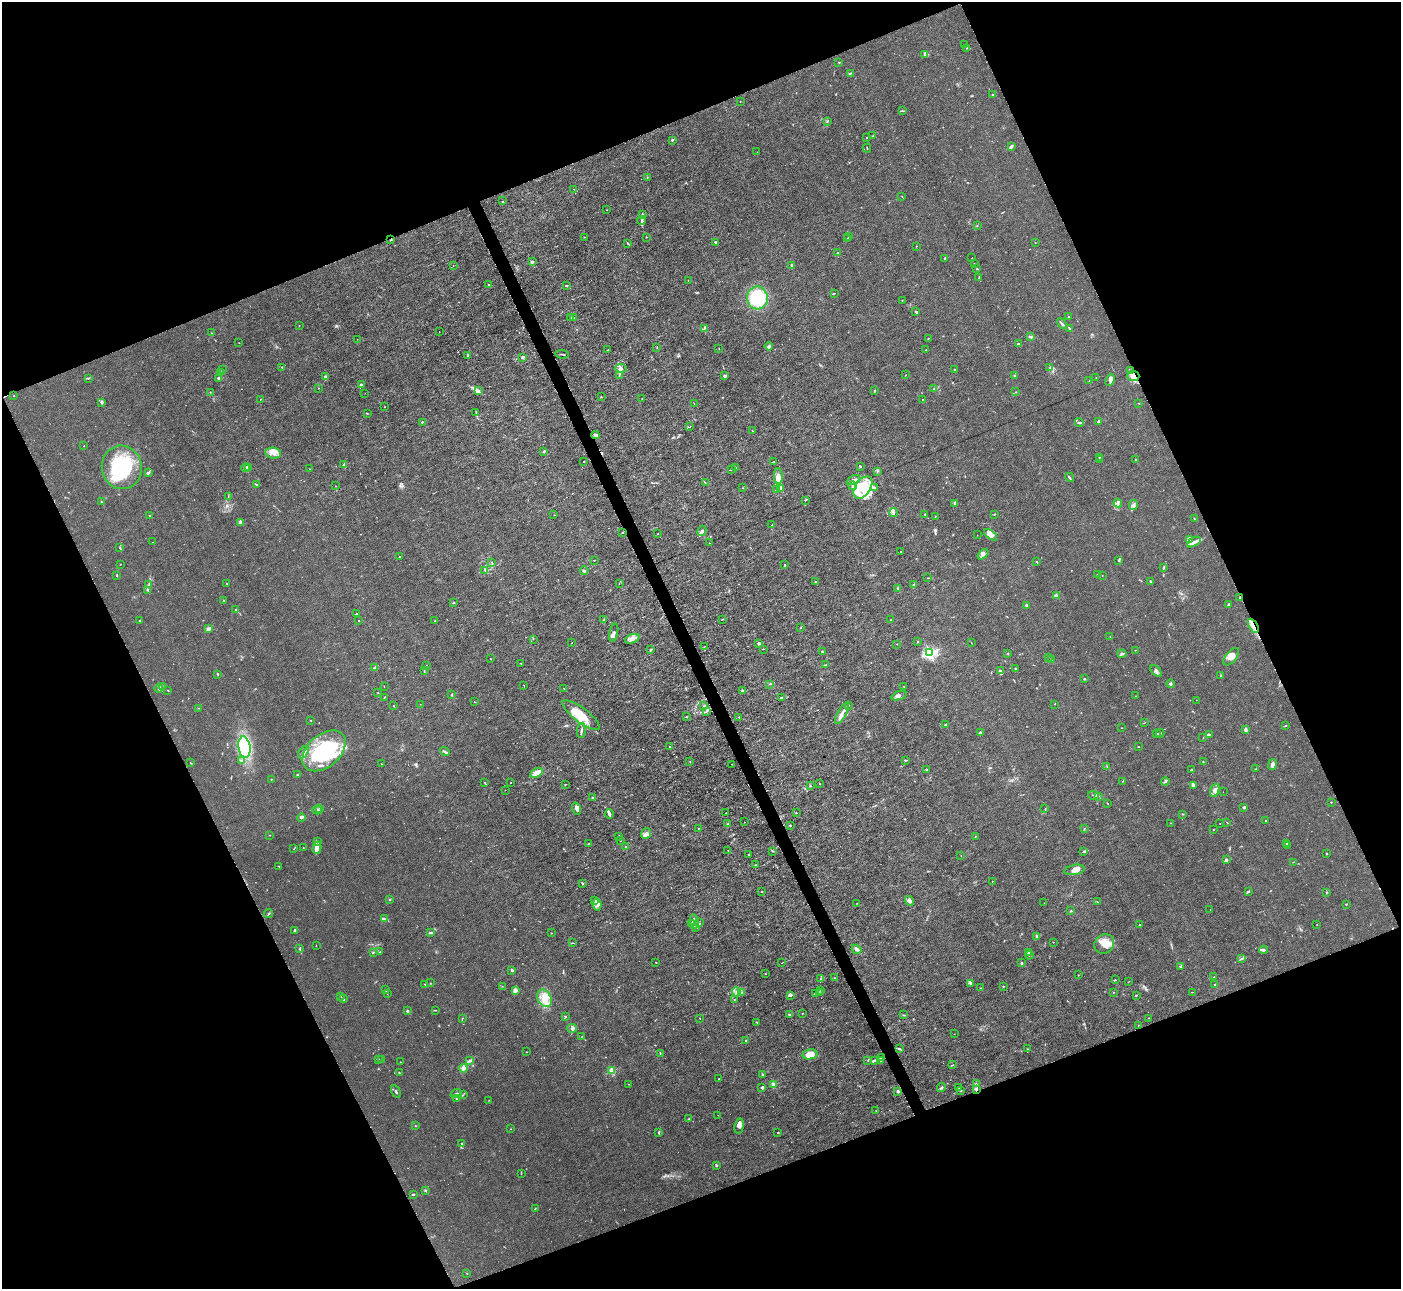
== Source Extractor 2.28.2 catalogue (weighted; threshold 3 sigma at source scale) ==
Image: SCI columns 1-5593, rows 283-5429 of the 5593 x 5578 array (HDU 1 of 3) = the unmasked area's bounding box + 8 px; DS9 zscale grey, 4 x 4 block average (1 PNG px = mean of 4 x 4 image px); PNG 1403 x 1291 px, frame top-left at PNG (2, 2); each listed source drawn as its Kron ellipse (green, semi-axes under 4 px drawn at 4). Shown black and unused: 43% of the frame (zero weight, under 3 of 6 exposures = <1% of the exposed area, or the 3 px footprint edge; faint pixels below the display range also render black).
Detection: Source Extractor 2.28.2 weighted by HDU 2 'WHT'. Background 0.0215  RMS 0.0027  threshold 0.0112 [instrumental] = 3 sigma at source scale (4.09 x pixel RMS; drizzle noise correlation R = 1.36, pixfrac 0.8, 0.05/0.05 arcsec/px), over >= 5 px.
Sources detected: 763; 13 too faint to see at this stretch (4 x 4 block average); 8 inside a brighter object's white glare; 6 cosmic-ray / hot-pixel residue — neither listed nor drawn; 22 coinciding with a brighter row at this scale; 75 inside a brighter listed object's ellipse — not listed separately; of the other 639, all 500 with FLUX_AUTO >= 0.408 (the completeness limit of this list) listed and drawn (139 fainter detections not listed), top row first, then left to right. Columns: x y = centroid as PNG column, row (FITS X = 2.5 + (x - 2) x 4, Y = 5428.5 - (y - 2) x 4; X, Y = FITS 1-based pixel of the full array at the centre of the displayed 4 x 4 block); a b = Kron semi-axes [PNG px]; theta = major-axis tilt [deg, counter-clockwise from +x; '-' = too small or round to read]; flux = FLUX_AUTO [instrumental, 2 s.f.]
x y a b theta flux
965 44 2 2 - 1.1
966 48 2 2 - 0.5
924 55 2 2 - 1.3
839 62 2 2 - 1
850 73 3 2 - 1.3
992 95 2 2 - 1.2
740 101 2 2 - 0.54
902 111 2 2 - 0.59
827 122 2 2 - 0.57
873 136 3 2 - 0.7
866 138 2 2 - 0.69
672 140 3 2 - 1.9
1011 146 3 2 - 3.8
867 148 4 2 - 0.98
757 152 2 2 - 0.41
647 178 2 2 - 0.45
573 189 2 2 - 0.49
902 196 2 2 - 0.52
502 201 2 2 - 0.58
607 210 2 2 - 0.41
642 215 4 3 - 2.6
641 221 4 3 - 3.2
977 225 2 2 - 0.56
849 236 3 2 - 0.95
584 237 2 2 - 0.79
646 237 2 2 - 0.75
848 239 2 2 - 1.1
391 240 2 2 - 1.1
716 242 2 2 - 9.5
628 243 3 2 - 1.2
1035 243 2 2 - 0.64
916 246 2 2 - 0.72
838 253 3 2 - 1.2
945 258 2 2 - 3.2
972 258 2 2 - 0.48
532 262 2 2 - 14
974 264 2 2 - 0.43
453 265 2 2 - 0.63
792 265 2 2 - 7.9
977 269 2 2 - 1.6
979 277 2 2 - 1.3
688 280 2 2 - 0.42
489 284 2 2 - 0.72
567 285 2 2 - 2.5
834 293 2 2 - 1.1
757 298 11 10 - 92
902 301 2 2 - 0.58
916 312 4 2 - 1.9
571 317 2 2 - 0.98
573 317 2 2 - 0.95
1069 317 2 2 - 0.81
1062 324 6 2 -43 2.9
299 326 2 2 - 0.68
1069 328 3 2 - 1.1
704 329 4 2 - 1.6
439 331 2 2 - 0.59
212 333 2 2 - 0.47
1031 337 3 2 - 5.1
929 338 2 2 - 0.45
357 339 2 2 - 0.41
239 343 2 2 - 0.43
1018 344 2 2 - 2.3
769 346 4 3 - 2.4
657 348 2 2 - 0.66
719 348 2 2 - 0.47
608 350 2 2 - 1.2
926 350 3 2 - 1.2
562 354 7 2 -8 1.5
468 356 3 2 - 1.8
522 357 4 2 - 2.8
282 367 2 2 - 0.79
1050 367 2 2 - 0.88
621 368 5 3 - 3.7
223 370 2 2 - 0.66
955 370 2 2 - 1.8
1130 371 2 2 - 0.41
220 373 2 2 - 1.3
905 375 2 2 - 0.56
325 376 2 2 - 1.8
619 376 2 2 - 0.79
725 376 2 2 - 7
1014 376 2 2 - 0.99
1133 376 6 5 - 11
1096 377 2 2 - 0.43
88 378 3 2 - 1.3
218 379 3 2 - 1.5
1110 380 6 4 69 8.2
1089 381 2 2 - 0.42
361 385 3 3 - 2.4
318 388 2 2 - 0.47
934 388 2 2 - 0.85
478 390 3 2 - 1.2
874 391 3 2 - 1.1
210 392 2 2 - 0.62
1016 392 2 2 - 0.74
365 393 2 2 - 0.41
14 396 2 2 - 0.81
601 397 2 2 - 1
260 399 2 2 - 0.47
642 399 2 2 - 0.74
922 399 2 2 - 0.53
102 402 4 3 - 2.6
694 403 2 2 - 0.63
1138 403 2 2 - 0.68
384 407 2 2 - 0.49
476 412 3 2 - 0.95
367 413 2 2 - 0.72
1098 421 3 2 - 1.8
422 422 2 2 - 5.1
1079 422 4 2 - 2.2
690 427 2 2 - 0.44
753 431 2 2 - 0.45
595 435 4 3 - 3
84 446 2 2 - 1.4
544 451 4 2 - 1.6
273 453 8 5 -6 8.8
1099 457 2 2 - 0.77
1135 459 2 2 - 0.77
1100 460 2 2 - 0.56
584 461 2 2 - 0.96
773 462 2 2 - 0.68
344 465 4 2 - 2.5
860 466 3 2 - 1.2
122 467 22 20 -81 90
246 468 4 2 - 3
248 468 4 2 - 1.6
736 468 2 2 - 0.65
310 469 2 2 - 0.41
731 469 2 2 - 0.78
877 471 2 2 - 0.87
148 473 4 2 - 3.6
778 476 8 4 -88 8.9
1069 477 5 2 - 1.9
853 480 7 4 27 6.2
705 483 2 2 - 0.48
256 485 2 2 - 1.1
335 486 2 2 - 0.54
852 486 4 3 - 3.7
863 487 12 7 56 36
743 488 2 2 - 0.52
874 488 3 3 - 2.3
781 489 4 3 - 4.7
776 490 2 2 - 0.88
228 497 2 2 - 0.66
805 500 2 2 - 0.71
102 502 2 2 - 0.76
955 503 4 3 - 2.6
1118 503 4 2 - 2.4
1133 505 5 3 - 3.8
894 513 4 2 - 2.5
925 514 2 2 - 1.5
149 515 2 2 - 0.6
554 515 2 2 - 0.43
994 515 2 2 - 0.51
935 516 2 2 - 0.59
1194 519 2 2 - 0.5
241 522 4 4 - 6.7
772 524 2 2 - 0.71
702 531 5 4 - 3.6
622 533 2 2 - 1.6
658 534 2 2 - 0.87
977 535 2 2 - 0.46
991 535 8 4 -37 7.1
1189 539 3 3 - 5.2
153 542 2 2 - 0.48
1194 542 7 3 31 6.3
709 543 2 2 - 0.84
120 548 2 2 - 1
901 552 2 2 - 0.52
983 554 6 3 39 4.7
399 557 2 2 - 2.3
594 560 2 2 - 0.87
1118 560 3 2 - 1.3
492 562 2 2 - 0.94
1036 562 2 2 - 1.1
120 564 2 2 - 0.62
785 565 2 2 - 2
1163 567 4 2 - 1.5
485 570 3 2 - 1.1
584 571 4 2 - 1.9
1097 574 2 2 - 0.99
117 575 3 2 - 1.7
1102 576 2 2 - 0.56
928 578 4 2 - 0.93
1151 581 3 2 - 1.5
815 582 2 2 - 0.79
149 584 3 2 - 1.2
227 584 2 2 - 0.68
619 584 2 2 - 0.41
914 585 3 3 - 1.7
898 588 2 2 - 0.7
148 590 3 2 - 1.6
1056 596 3 3 - 5.2
1240 597 3 2 - 0.98
224 600 2 2 - 0.61
453 603 2 2 - 0.89
1229 604 2 2 - 5.3
1026 605 2 2 - 2.5
235 610 2 2 - 1.2
356 614 3 2 - 1.5
722 619 3 2 - 0.59
603 620 2 2 - 0.91
890 620 2 2 - 1.1
140 621 2 2 - 1.3
359 621 2 2 - 0.84
435 621 2 2 - 1
1253 626 7 2 -59 5.9
801 628 2 2 - 0.44
208 629 4 3 - 4.9
614 632 9 3 78 4.7
1110 636 2 2 - 1.5
533 639 2 2 - 0.72
632 639 7 4 22 7.2
918 642 2 2 - 0.93
572 643 2 2 - 0.59
759 643 3 2 - 4.3
971 643 2 2 - 0.42
897 644 2 2 - 0.53
705 646 2 2 - 0.79
763 649 2 2 - 0.86
651 650 3 2 - 3.5
1135 650 2 2 - 0.51
822 651 3 2 - 1.4
930 653 2 2 - 330
1008 654 2 2 - 1.9
1122 654 4 2 - 1.8
1048 657 2 2 - 0.46
1231 657 10 5 51 13
490 659 2 2 - 0.72
1052 660 2 2 - 0.45
521 663 2 2 - 0.94
826 665 2 2 - 0.68
426 666 2 2 - 0.7
375 668 4 3 - 2.6
1016 669 3 2 - 1
424 671 2 2 - 0.71
1000 671 4 2 - 1.9
1156 671 7 3 -49 4.3
218 674 3 2 - 1.1
1221 676 3 2 - 0.82
1084 679 2 2 - 2.2
769 684 2 2 - 0.53
1171 684 4 3 - 2.8
524 686 3 2 - 0.54
904 686 2 2 - 0.56
162 687 4 2 - 1.7
384 687 2 2 - 0.6
159 688 4 2 - 2
564 688 2 2 - 0.59
168 690 2 2 - 0.58
742 691 2 2 - 14
378 693 2 2 - 0.79
452 695 3 2 - 1.1
899 696 8 4 19 4.6
1136 696 2 2 - 0.78
384 697 4 2 - 0.79
781 697 3 2 - 1.6
1196 700 2 2 - 0.51
474 702 2 2 - 0.51
420 704 2 2 - 0.46
1055 704 2 2 - 0.7
848 705 2 2 - 0.76
393 706 2 2 - 1.1
704 706 3 3 - 1.9
198 708 2 2 - 0.7
706 711 4 2 - 2.7
842 713 12 3 61 7.1
581 715 23 7 -37 38
686 717 2 2 - 1.2
739 717 2 2 - 0.6
311 720 2 2 - 0.6
1144 723 3 2 - 0.49
946 725 3 2 - 2.3
1286 725 2 2 - 0.79
1122 728 2 2 - 0.67
581 730 7 2 85 3.7
1246 730 3 2 - 12
981 732 3 2 - 1.2
1156 733 3 2 - 1.4
1160 733 4 2 - 1.6
1209 734 2 2 - 1.7
1203 738 2 2 - 0.66
244 747 11 6 -81 80
670 747 2 2 - 0.48
1138 747 3 2 - 0.71
324 751 25 16 41 120
303 752 7 4 55 7.1
445 752 5 2 - 2.5
241 761 4 2 - 2
690 761 2 2 - 0.67
905 761 2 2 - 0.96
1203 762 2 2 - 1.1
191 763 3 2 - 0.73
381 764 2 2 - 0.57
731 764 2 2 - 0.42
1273 765 5 4 - 5.9
1107 767 3 2 - 1
1255 769 2 2 - 0.67
927 770 3 2 - 1.5
1191 770 3 2 - 2
536 773 7 4 27 13
297 775 3 2 - 1.3
271 779 2 2 - 0.98
1123 781 2 2 - 0.59
1165 781 4 3 - 2.3
485 783 4 2 - 0.96
511 783 2 2 - 0.43
820 784 2 2 - 0.66
565 785 2 2 - 1.3
810 785 3 2 - 1.1
1194 786 4 2 - 1.9
505 790 2 2 - 0.47
1215 790 7 4 69 7.4
1223 792 2 2 - 0.45
1093 795 5 2 - 2.2
1098 796 3 2 - 1.3
593 798 3 2 - 4
1331 802 2 2 - 1.6
1108 804 2 2 - 0.52
1244 807 2 2 - 4
319 808 2 2 - 0.55
1045 808 2 2 - 0.41
577 809 6 3 -70 5.2
317 810 5 2 - 2
726 813 2 2 - 0.61
796 813 2 2 - 0.82
609 814 5 3 - 3
1183 814 2 2 - 0.95
301 818 4 2 - 4.5
1265 820 2 2 - 0.97
745 822 2 2 - 0.43
1227 822 3 2 - 0.82
1170 823 2 2 - 0.48
727 824 3 2 - 0.73
1220 824 2 2 - 0.49
790 825 2 2 - 1.5
698 828 2 2 - 0.61
1085 828 2 2 - 0.51
1213 830 2 2 - 1.7
646 834 6 4 50 4.9
269 835 2 2 - 0.49
619 836 2 2 - 2.5
975 837 3 2 - 0.82
317 841 3 2 - 1.2
620 841 2 2 - 0.73
1287 843 2 2 - 1.7
588 844 3 2 - 0.74
626 846 2 2 - 0.67
1287 846 3 2 - 1.9
303 847 2 2 - 0.78
317 848 6 3 75 5.3
294 849 2 2 - 0.49
728 851 3 2 - 0.68
773 851 3 2 - 1.2
1084 852 2 2 - 0.65
749 854 2 2 - 1.4
1326 854 3 2 - 1
961 856 2 2 - 0.46
1226 860 2 2 - 12
1293 862 2 2 - 0.61
756 865 2 2 - 0.62
279 866 3 2 - 0.62
1075 870 10 5 11 9.9
992 881 2 2 - 0.54
582 883 3 2 - 1.6
761 891 2 2 - 0.88
1248 891 3 2 - 1.3
1327 892 2 2 - 0.68
390 899 2 2 - 1.1
594 901 2 2 - 1
909 901 5 4 - 4.3
1098 902 2 2 - 0.53
857 903 2 2 - 0.44
1044 903 2 2 - 0.43
1346 904 2 2 - 1
597 905 6 3 -86 5
1210 910 2 2 - 0.51
1070 911 3 2 - 1
269 914 4 2 - 1.6
384 919 3 2 - 1.3
694 921 7 2 -82 3.9
699 923 2 2 - 0.91
692 924 2 2 - 1.6
1317 924 2 2 - 1.8
1139 925 2 2 - 0.53
696 927 3 2 - 1.3
295 931 4 3 - 3.8
430 933 4 2 - 2
551 933 2 2 - 0.73
1037 937 3 3 - 2.1
1053 942 2 2 - 0.5
573 943 4 2 - 1.2
1104 944 10 9 - 17
316 946 2 2 - 0.41
300 948 2 2 - 1.1
857 949 5 3 - 4.1
1263 950 4 2 - 3.2
380 952 2 2 - 0.76
1028 952 3 2 - 1.5
373 953 2 2 - 0.71
1029 955 4 2 - 1.7
1242 958 3 2 - 2
655 962 2 2 - 0.46
781 963 2 2 - 0.68
1022 963 3 2 - 1.7
1181 967 4 2 - 1.8
512 970 2 2 - 11
765 974 2 2 - 0.89
1078 975 2 2 - 0.65
1214 977 2 2 - 0.88
835 978 2 2 - 0.6
820 979 2 2 - 1.1
1115 980 2 2 - 1.9
1129 981 2 2 - 0.42
430 983 2 2 - 0.58
970 983 4 2 - 1.9
424 984 2 2 - 0.61
1215 985 2 2 - 0.8
502 986 2 2 - 0.55
1003 986 2 2 - 3.2
981 988 2 2 - 0.8
385 990 2 2 - 1.6
515 990 3 2 - 7.3
821 990 2 2 - 0.53
736 992 4 3 - 3.9
1113 992 2 2 - 0.57
1192 992 2 2 - 0.5
387 993 2 2 - 0.45
741 993 3 2 - 1.2
819 993 2 2 - 0.79
816 994 2 2 - 1.1
790 995 3 3 - 3.9
1136 995 3 2 - 1.1
340 996 2 2 - 1.9
544 998 9 6 -62 16
343 999 3 2 - 1.1
734 1000 2 2 - 0.5
435 1010 3 2 - 0.75
407 1011 3 2 - 1.5
802 1013 2 2 - 0.57
790 1014 3 2 - 0.66
904 1015 2 2 - 0.75
566 1017 2 2 - 1.3
463 1018 3 2 - 0.73
700 1018 2 2 - 0.61
1149 1018 2 2 - 0.92
757 1022 2 2 - 1
1138 1025 2 2 - 0.47
572 1028 5 4 - 4.1
954 1034 2 2 - 0.43
582 1036 2 2 - 0.49
746 1041 2 2 - 1.7
899 1049 4 2 - 2.1
1028 1049 2 2 - 0.7
527 1052 2 2 - 0.6
660 1053 2 2 - 0.81
810 1054 7 5 12 22
881 1058 2 2 - 0.91
378 1059 3 2 - 1.3
381 1060 2 2 - 0.47
874 1060 3 2 - 2.2
880 1060 3 2 - 2
470 1061 3 2 - 1.7
868 1061 2 2 - 0.79
400 1062 2 2 - 0.58
952 1065 4 2 - 0.83
463 1068 4 4 - 4.9
612 1071 2 2 - 84
399 1073 2 2 - 1.4
763 1075 2 2 - 1.2
719 1079 2 2 - 0.93
629 1084 2 2 - 0.47
976 1084 3 2 - 1.5
774 1085 2 2 - 37
761 1087 2 2 - 1.1
941 1087 4 2 - 2.2
959 1088 2 2 - 0.6
976 1089 3 2 - 2.2
898 1091 2 2 - 16
961 1091 2 2 - 0.8
396 1092 7 2 -59 2.1
456 1094 6 2 23 3
463 1095 3 2 - 0.74
456 1098 2 2 - 0.58
489 1100 2 2 - 0.45
876 1110 2 2 - 0.41
718 1115 2 2 - 0.43
689 1119 2 2 - 0.62
415 1126 2 2 - 0.6
739 1126 7 5 81 8.7
511 1129 2 2 - 0.42
659 1132 3 2 - 1.5
778 1133 2 2 - 1.1
461 1143 3 2 - 1.1
716 1165 4 2 - 1.5
521 1173 3 2 - 0.93
425 1190 3 2 - 1.2
413 1195 2 2 - 1.6
535 1208 3 2 - 0.56
467 1273 2 2 - 0.74
Overlapping masked pixels (flux is a lower limit): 4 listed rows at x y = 1133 376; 1240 597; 1253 626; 976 1089
Diffuse or blended objects may show on this block-average render without a row.